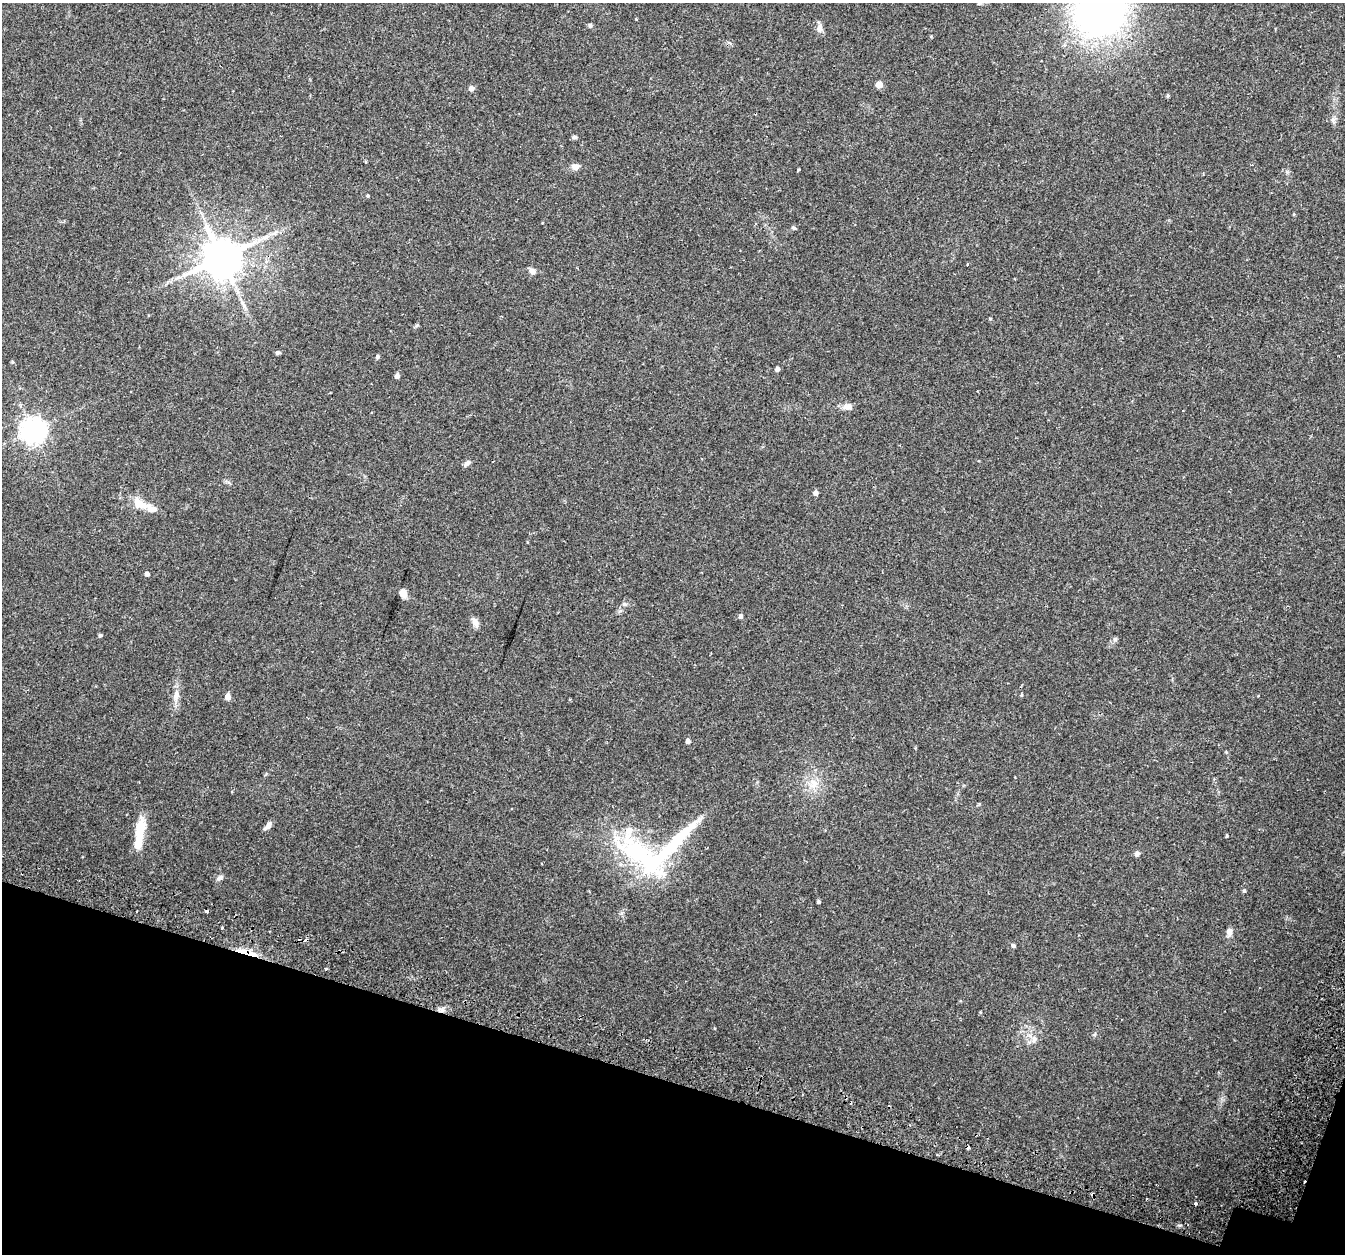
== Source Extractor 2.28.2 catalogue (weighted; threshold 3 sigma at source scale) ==
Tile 15 of 4 x 4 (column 3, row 4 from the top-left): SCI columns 2753-4095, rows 294-1545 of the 5514 x 5654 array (HDU 1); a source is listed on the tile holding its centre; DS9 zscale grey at full resolution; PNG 1347 x 1256 px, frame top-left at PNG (2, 3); no overlay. Shown black and unused: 14% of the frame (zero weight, under 2 of 3 exposures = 5% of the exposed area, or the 3 px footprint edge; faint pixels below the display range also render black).
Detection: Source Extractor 2.28.2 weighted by HDU 2 'WHT'; one run over the whole footprint, this tile lists its part. Background 0.0481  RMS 0.0041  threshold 0.0184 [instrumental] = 3 sigma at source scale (4.5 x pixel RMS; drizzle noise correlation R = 1.50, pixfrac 1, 0.0396/0.0396 arcsec/px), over >= 5 px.
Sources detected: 73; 2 inside a brighter object's white glare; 7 cosmic-ray / hot-pixel residue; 2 long thin detections or spike segments (spike, bleed or trail) — not listed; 2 inside a brighter listed object's ellipse — not listed separately; the other 60 listed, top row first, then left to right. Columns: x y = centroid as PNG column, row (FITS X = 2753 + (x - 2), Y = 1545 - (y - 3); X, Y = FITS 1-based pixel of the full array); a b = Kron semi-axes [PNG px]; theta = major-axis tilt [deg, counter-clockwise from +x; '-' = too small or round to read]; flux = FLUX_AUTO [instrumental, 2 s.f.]
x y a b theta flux
1100 13 44 39 14 170
636 19 3 3 - 0.31
590 25 5 5 - 0.86
819 30 10 8 88 1.7
879 85 5 5 - 4.9
471 88 5 5 - 1.9
1168 96 5 4 - 0.55
1333 120 9 4 82 0.99
575 137 7 5 13 0.71
575 167 10 7 -15 2
798 170 3 3 - 0.62
368 196 4 4 - 0.51
1294 214 4 3 - 0.34
794 228 5 4 - 0.67
222 258 11 10 - 1400
967 264 3 3 - 1.1
532 271 8 6 -22 1.9
990 319 5 3 - 0.37
417 325 6 4 44 0.57
278 353 6 5 - 0.71
377 356 4 4 - 0.85
12 362 4 4 - 0.47
777 369 4 4 - 1.5
397 376 5 4 - 1.8
847 407 15 7 1 2.2
1183 410 3 2 - 0.41
33 430 8 8 - 380
467 463 11 5 43 1.2
816 493 4 4 - 1.8
140 504 20 12 -25 5.2
147 574 4 4 - 1.5
403 593 7 6 - 3.9
625 604 7 4 -18 0.66
741 616 5 4 - 1.3
475 622 12 7 -71 2.2
100 635 4 4 - 0.7
1115 639 6 6 - 0.87
176 695 15 8 85 2.9
1021 695 5 3 - 0.38
228 697 5 4 - 3.6
688 741 4 4 - 1.5
813 783 16 11 -76 5.1
266 827 11 6 42 1.5
140 830 27 10 80 10
1227 836 4 3 - 0.41
675 842 85 14 47 28
1137 854 7 6 - 1.1
642 856 84 26 -38 49
220 878 10 6 26 1.1
1244 891 3 3 - 2.2
818 901 3 3 - 0.74
137 911 3 2 - 0.82
222 928 3 2 - 0.97
1229 932 8 6 84 2.3
1013 946 5 4 - 0.91
244 952 27 6 -11 5.3
326 969 3 3 - 0.9
442 1010 7 4 45 1.3
1034 1039 10 7 58 1.9
1196 1203 3 3 - 2.7
Overlapping masked pixels (flux is a lower limit): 2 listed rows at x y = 244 952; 442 1010
Isophote crosses this tile's border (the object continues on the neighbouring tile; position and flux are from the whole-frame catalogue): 1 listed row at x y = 1100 13